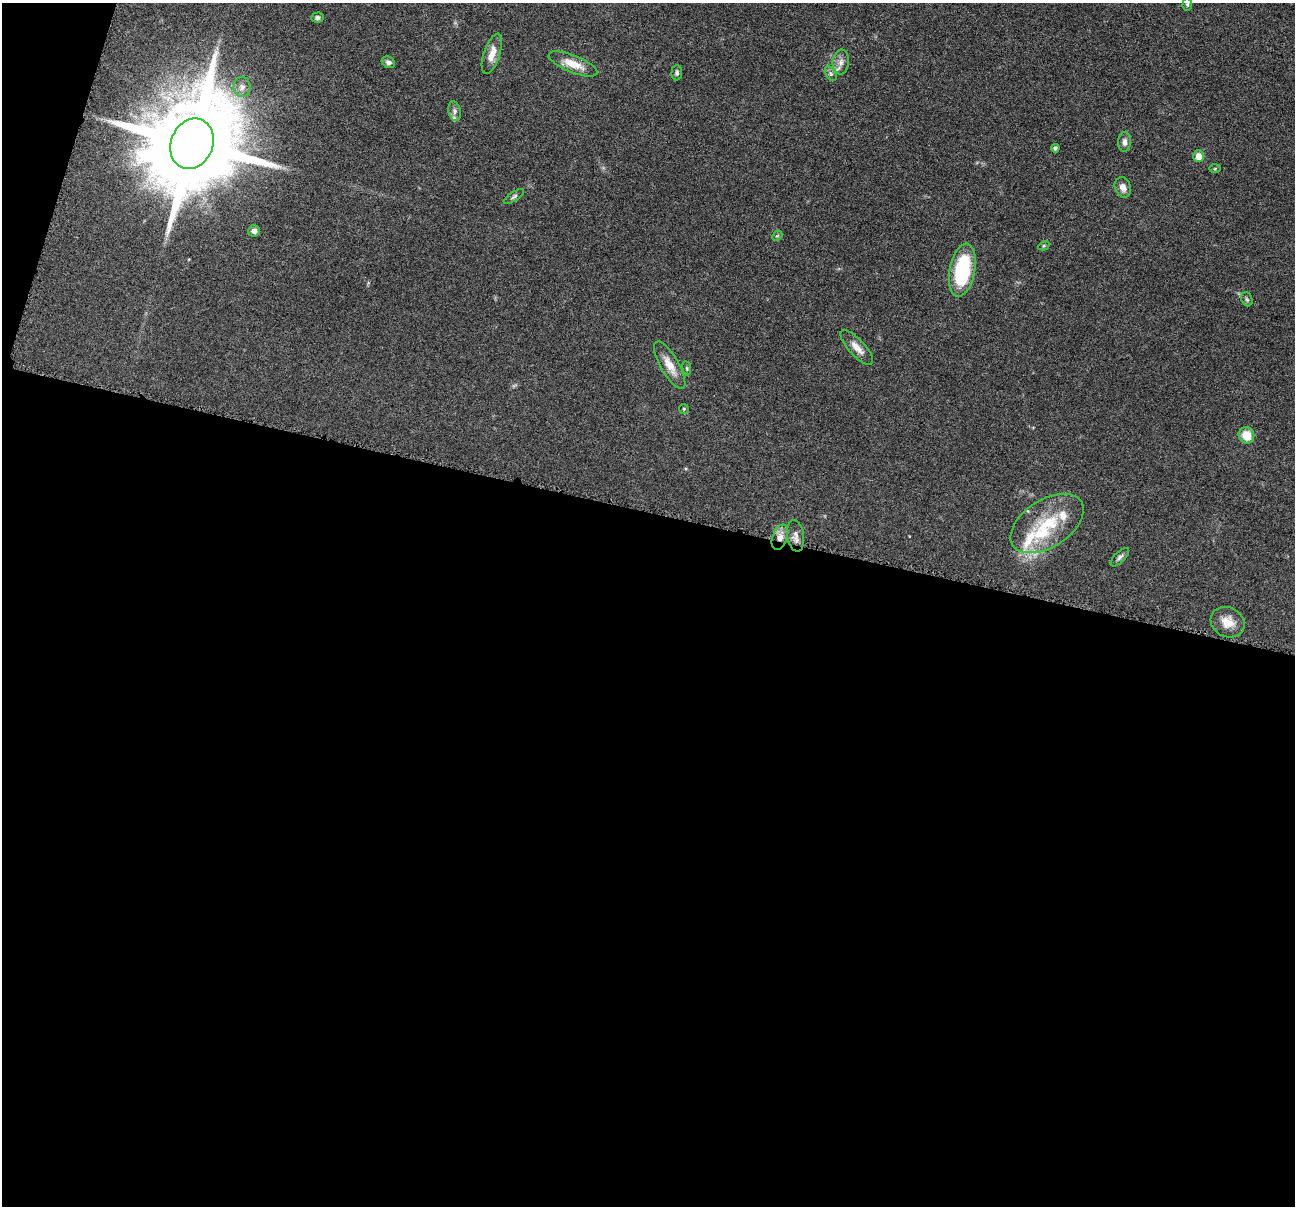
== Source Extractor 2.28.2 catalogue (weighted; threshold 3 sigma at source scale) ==
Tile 13 of 4 x 4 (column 1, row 4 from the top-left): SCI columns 6-1298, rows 255-1458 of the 5183 x 5199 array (HDU 1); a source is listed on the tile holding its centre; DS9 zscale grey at full resolution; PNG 1297 x 1208 px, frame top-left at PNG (2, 3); each listed source drawn as its Kron ellipse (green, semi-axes under 4 px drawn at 4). Shown black and unused: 59% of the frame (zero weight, under 4 of 8 exposures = <1% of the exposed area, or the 3 px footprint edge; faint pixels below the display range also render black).
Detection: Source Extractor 2.28.2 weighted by HDU 2 'WHT'; one run over the whole footprint, this tile lists its part. Background 0.0372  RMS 0.0038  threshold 0.0156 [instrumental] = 3 sigma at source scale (4.09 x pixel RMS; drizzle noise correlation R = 1.36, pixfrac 0.8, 0.05/0.05 arcsec/px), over >= 5 px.
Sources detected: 37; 5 inside a brighter listed object's ellipse — not listed separately; the other 32 listed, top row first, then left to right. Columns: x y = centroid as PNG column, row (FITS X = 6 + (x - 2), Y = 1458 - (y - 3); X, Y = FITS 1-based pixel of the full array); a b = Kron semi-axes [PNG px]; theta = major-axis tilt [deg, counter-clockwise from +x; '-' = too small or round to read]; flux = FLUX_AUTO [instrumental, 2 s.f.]
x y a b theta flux
1187 4 6 4 90 0.53
318 18 6 5 - 0.82
492 54 21 8 72 4.4
388 62 7 5 -28 1
841 62 12 8 84 2.1
573 64 26 8 -22 5.5
677 73 8 5 84 0.79
831 74 8 5 -58 0.8
242 87 10 8 89 2.1
454 111 10 6 -78 1.2
1125 142 10 6 86 1.5
192 144 26 21 68 9100
1055 148 4 4 - 0.72
1199 156 6 5 - 3.3
1215 169 6 4 2 0.44
1123 187 10 8 -69 2.3
514 196 11 4 33 0.82
254 231 6 5 - 1.5
777 236 5 4 - 0.43
1044 246 6 4 30 0.39
962 270 27 12 79 26
1247 299 7 5 -68 0.7
857 348 22 8 -47 3.3
670 365 27 9 -60 4.8
687 368 7 3 -82 0.46
684 409 5 5 - 0.41
1246 435 8 7 - 6.1
1047 523 41 24 32 18
796 536 16 8 -82 2
780 537 13 7 69 3.2
1120 557 12 5 45 1
1228 622 17 14 -26 5.1
Overlapping masked pixels (flux is a lower limit): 1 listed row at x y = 780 537